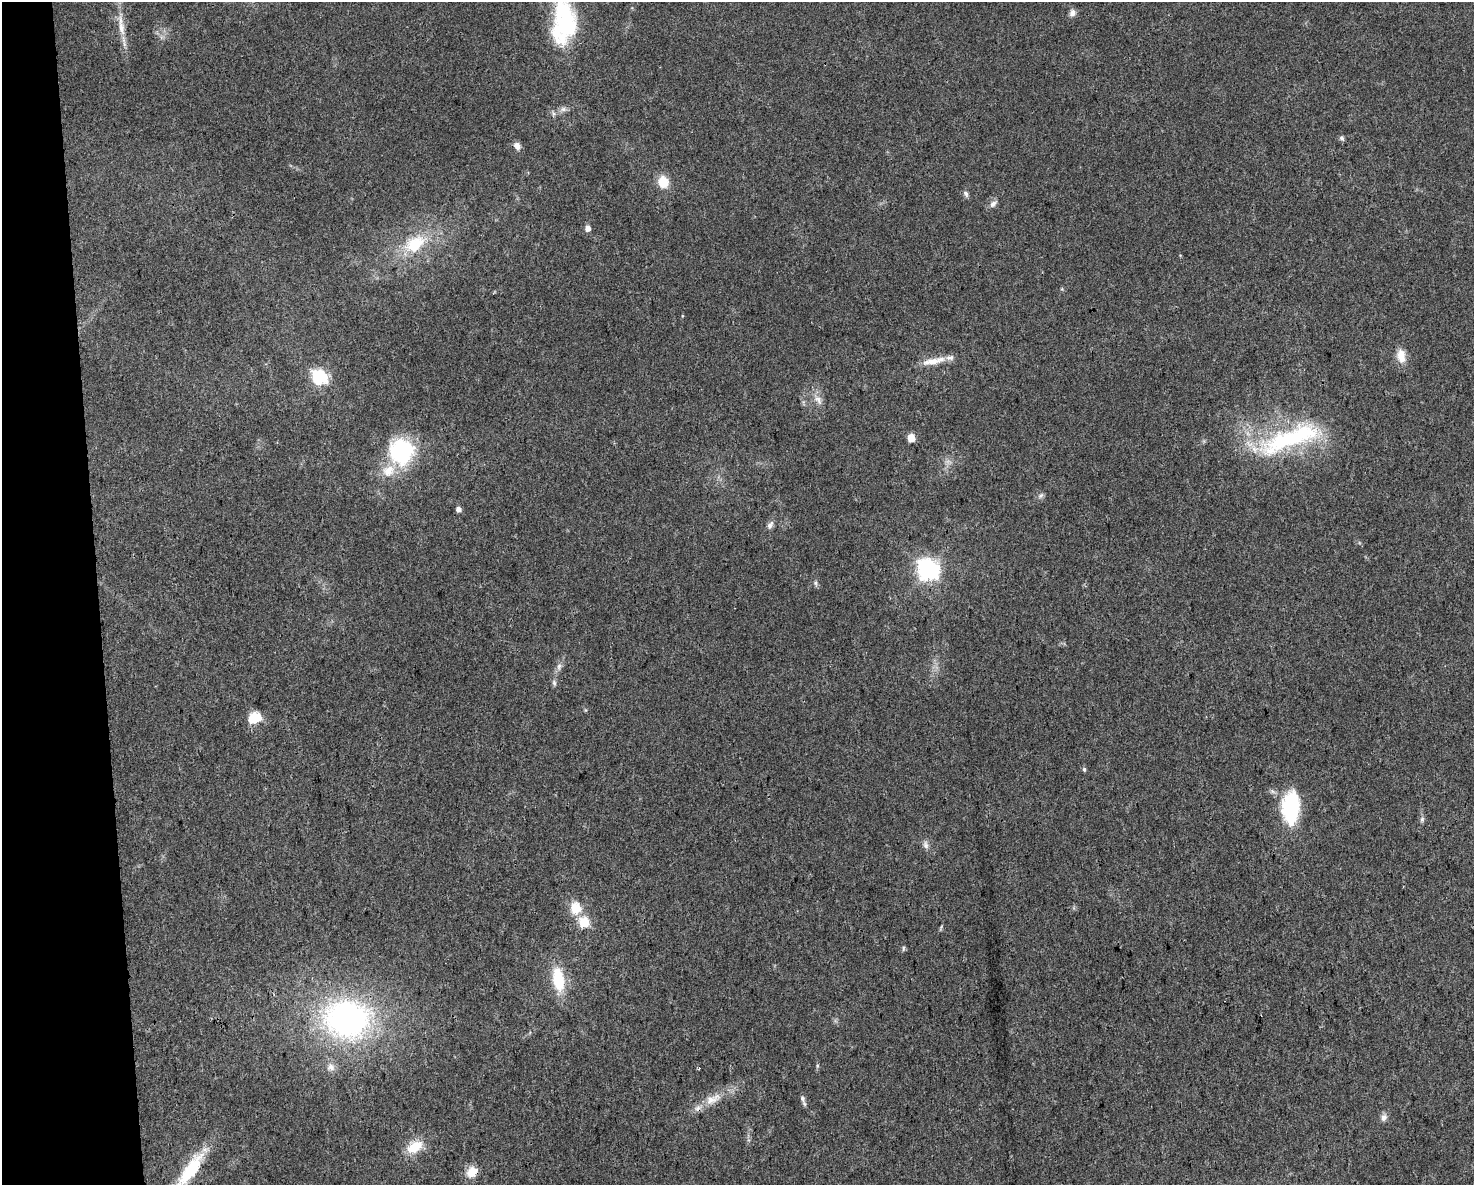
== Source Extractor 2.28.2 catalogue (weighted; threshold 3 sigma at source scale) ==
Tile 4 of 3 x 4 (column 1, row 2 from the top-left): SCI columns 64-1535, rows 2367-3549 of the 4497 x 4732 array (HDU 1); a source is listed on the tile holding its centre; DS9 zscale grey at full resolution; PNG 1476 x 1187 px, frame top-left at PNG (2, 2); no overlay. Shown black and unused: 7% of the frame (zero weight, under 3 of 4 exposures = <1% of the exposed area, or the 3 px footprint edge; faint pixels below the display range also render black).
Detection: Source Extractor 2.28.2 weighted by HDU 2 'WHT'; one run over the whole footprint, this tile lists its part. Background 0.0311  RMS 0.0039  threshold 0.0175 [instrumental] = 3 sigma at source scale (4.5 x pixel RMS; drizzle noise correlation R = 1.50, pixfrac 1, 0.0396/0.0396 arcsec/px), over >= 5 px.
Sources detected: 49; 2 inside a brighter object's white glare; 2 cosmic-ray / hot-pixel residue — not listed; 2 inside a brighter listed object's ellipse — not listed separately; the other 43 listed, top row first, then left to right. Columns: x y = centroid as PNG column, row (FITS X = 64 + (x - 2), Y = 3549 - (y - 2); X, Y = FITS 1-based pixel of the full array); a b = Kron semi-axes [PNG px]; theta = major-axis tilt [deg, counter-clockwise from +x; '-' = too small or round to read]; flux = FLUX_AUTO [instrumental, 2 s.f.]
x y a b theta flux
1072 13 9 8 - 1.7
566 24 46 29 64 36
121 26 37 7 -82 6.3
563 109 7 6 - 1.2
1342 138 6 5 - 1
517 146 9 7 -54 2.1
663 182 14 11 -79 6.8
966 194 8 6 -64 1.1
993 204 11 7 40 1.7
588 228 5 5 - 2.9
415 244 30 19 32 18
1401 356 18 11 -81 4.9
933 361 33 9 11 6.1
320 377 7 6 - 77
818 400 16 8 -56 2.9
911 438 5 5 - 8.7
1289 439 86 23 21 53
401 451 32 31 - 32
1041 495 9 4 45 0.95
458 509 5 4 - 2.1
770 525 12 7 59 1.6
928 569 8 7 - 260
816 583 8 4 -82 0.77
559 667 11 6 83 1.6
554 683 9 5 -80 1
257 717 6 5 - 17
1084 769 6 4 -77 0.74
1291 808 36 19 88 28
1422 819 8 6 75 0.96
926 845 11 7 -78 1.7
576 908 6 5 - 24
584 922 6 5 - 25
903 948 7 3 82 0.6
558 979 22 11 -81 18
347 1018 47 38 -5 110
817 1066 6 4 73 0.52
331 1067 12 10 -47 2.5
712 1099 26 12 28 7
802 1099 12 6 -79 1.2
1384 1118 11 7 61 1.7
414 1147 22 14 30 8.2
190 1170 52 13 53 20
472 1172 14 11 45 5.4
Overlapping masked pixels (flux is a lower limit): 1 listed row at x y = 472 1172
Isophote crosses this tile's border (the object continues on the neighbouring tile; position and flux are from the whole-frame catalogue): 1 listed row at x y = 190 1170